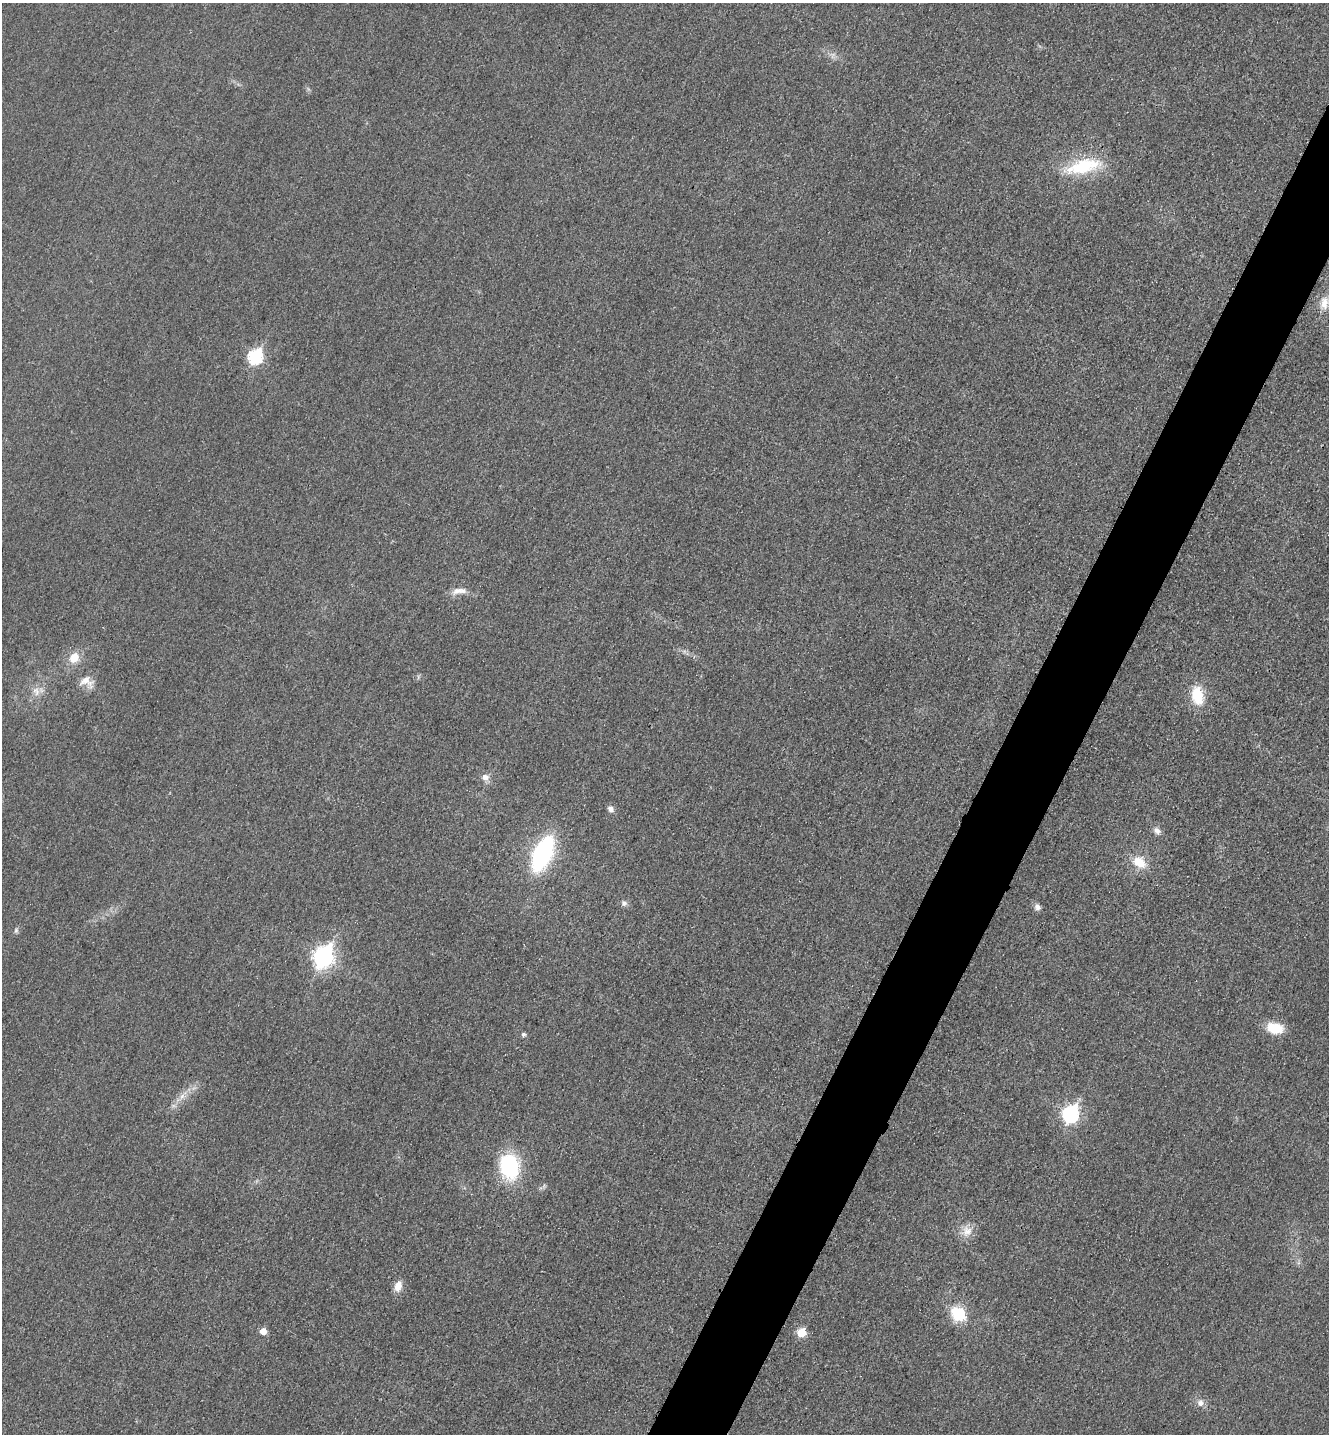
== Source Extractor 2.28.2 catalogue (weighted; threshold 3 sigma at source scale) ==
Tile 10 of 4 x 4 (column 2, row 3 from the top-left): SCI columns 1494-2820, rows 1454-2885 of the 5778 x 5772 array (HDU 1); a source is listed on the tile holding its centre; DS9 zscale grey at full resolution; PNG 1331 x 1436 px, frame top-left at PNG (2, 3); no overlay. Shown black and unused: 5% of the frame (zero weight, under 3 of 4 exposures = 2% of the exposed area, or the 3 px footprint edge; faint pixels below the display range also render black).
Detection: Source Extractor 2.28.2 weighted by HDU 2 'WHT'; one run over the whole footprint, this tile lists its part. Background 0.0185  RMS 0.0056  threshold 0.0254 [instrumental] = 3 sigma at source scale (4.5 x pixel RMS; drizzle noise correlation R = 1.50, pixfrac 1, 0.05/0.05 arcsec/px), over >= 5 px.
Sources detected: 28; all 28 listed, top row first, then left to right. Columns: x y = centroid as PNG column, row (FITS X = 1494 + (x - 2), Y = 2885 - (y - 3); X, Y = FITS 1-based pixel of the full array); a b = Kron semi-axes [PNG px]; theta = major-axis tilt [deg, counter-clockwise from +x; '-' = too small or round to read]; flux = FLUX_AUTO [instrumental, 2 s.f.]
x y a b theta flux
1083 166 44 16 13 32
1324 303 19 11 80 7.2
255 357 8 7 - 79
458 591 18 8 16 5
74 658 15 13 51 8.1
86 681 21 14 -23 7.2
36 691 14 9 -68 4.6
1197 696 24 15 -78 16
485 777 9 8 - 3.4
610 809 9 7 -38 2.3
1157 831 12 8 -48 2.8
542 854 27 13 66 100
1139 862 18 13 -34 11
624 903 8 7 - 1.9
1037 907 9 7 -52 2.4
16 931 7 5 70 1.2
323 957 10 8 62 240
1275 1028 17 11 -11 15
523 1034 5 5 - 1.4
182 1096 8 6 45 2.7
1071 1114 8 7 - 120
509 1166 26 20 -78 45
967 1231 16 14 81 6.8
398 1286 14 9 74 5.2
959 1314 13 11 -43 25
263 1331 6 6 - 5.3
802 1332 6 6 - 15
1200 1403 11 9 70 3.2